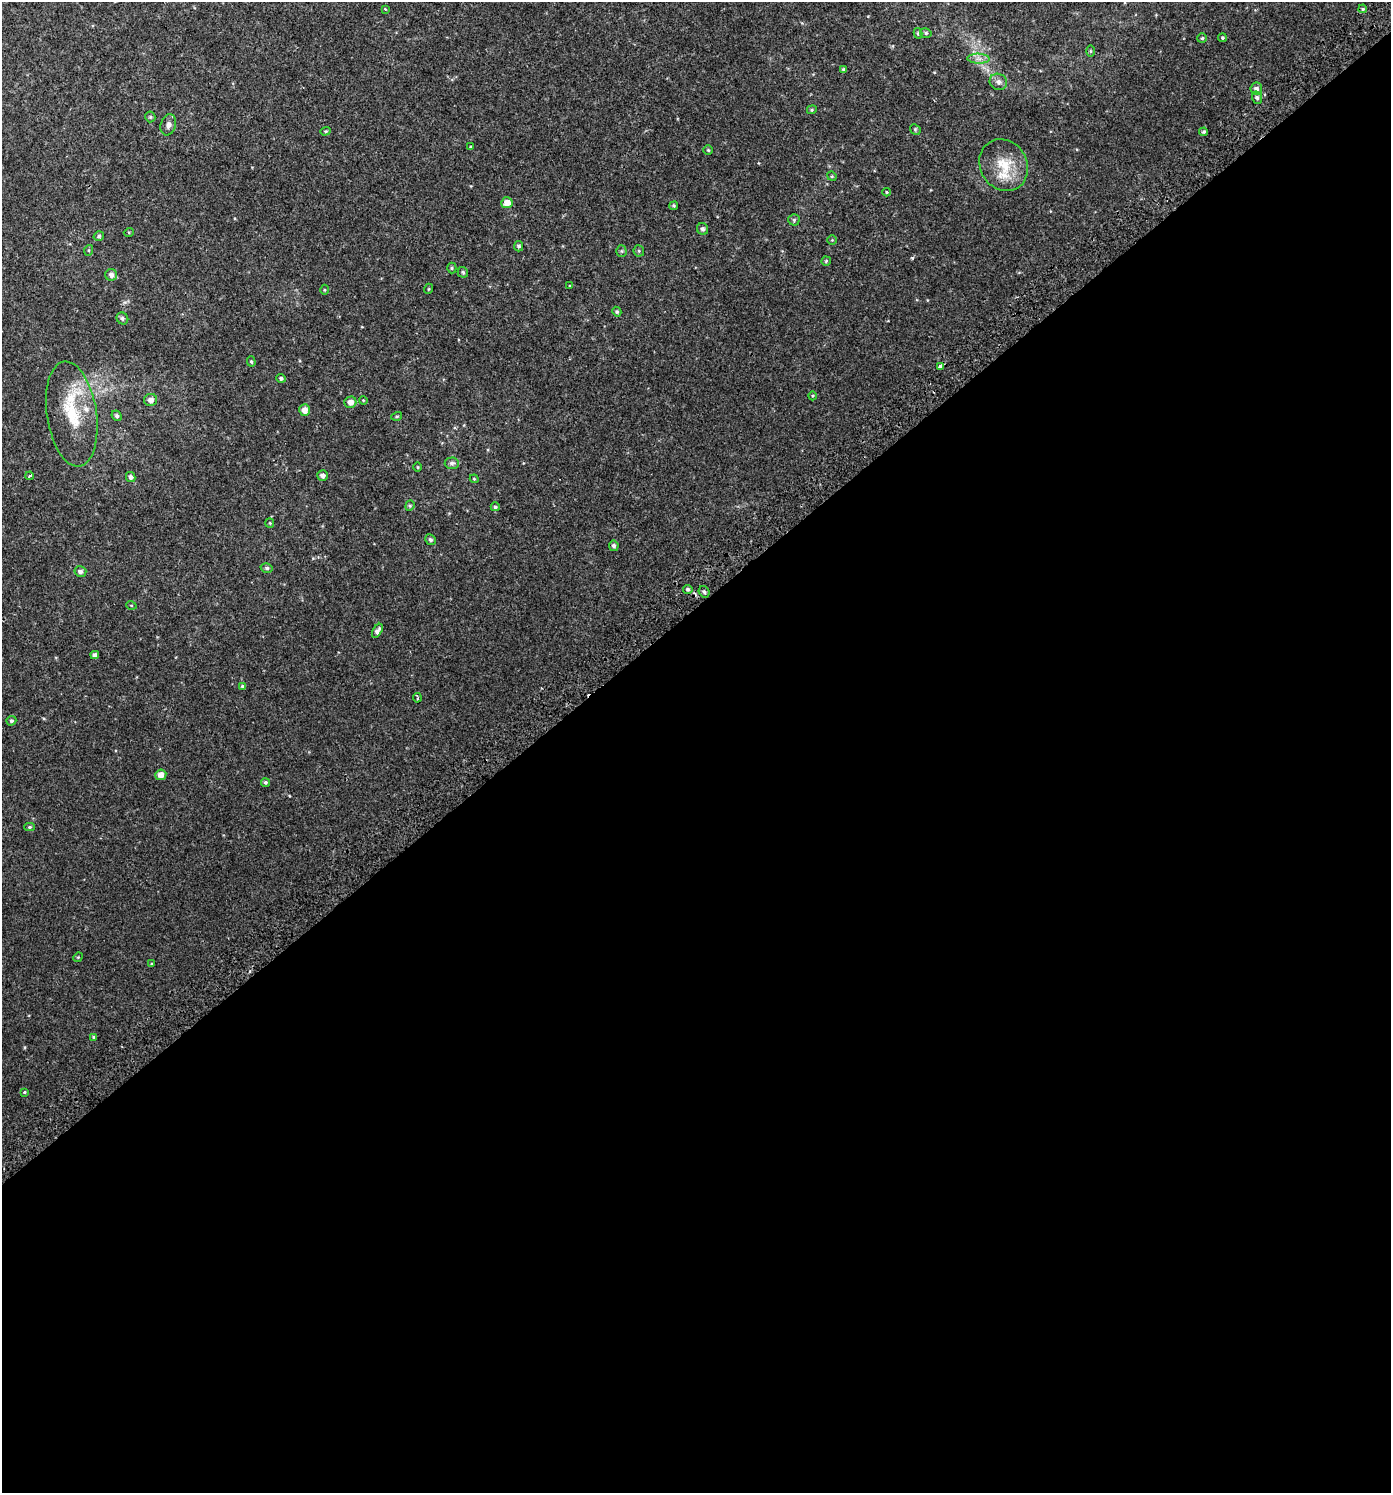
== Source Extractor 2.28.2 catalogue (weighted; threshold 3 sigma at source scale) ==
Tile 15 of 4 x 4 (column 3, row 4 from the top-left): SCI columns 3039-4427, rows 60-1550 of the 6014 x 6073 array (HDU 1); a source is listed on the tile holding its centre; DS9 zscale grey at full resolution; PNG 1393 x 1495 px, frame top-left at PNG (2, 2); each listed source drawn as its Kron ellipse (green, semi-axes under 4 px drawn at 4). Shown black and unused: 59% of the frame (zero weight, under 2 of 3 exposures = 3% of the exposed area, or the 3 px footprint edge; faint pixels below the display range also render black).
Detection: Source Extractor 2.28.2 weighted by HDU 2 'WHT'; one run over the whole footprint, this tile lists its part. Background 0.00247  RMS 0.0043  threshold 0.0193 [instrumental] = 3 sigma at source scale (4.5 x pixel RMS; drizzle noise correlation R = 1.50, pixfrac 1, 0.0396/0.0396 arcsec/px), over >= 5 px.
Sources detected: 84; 2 inside a brighter listed object's ellipse — not listed separately; the other 82 listed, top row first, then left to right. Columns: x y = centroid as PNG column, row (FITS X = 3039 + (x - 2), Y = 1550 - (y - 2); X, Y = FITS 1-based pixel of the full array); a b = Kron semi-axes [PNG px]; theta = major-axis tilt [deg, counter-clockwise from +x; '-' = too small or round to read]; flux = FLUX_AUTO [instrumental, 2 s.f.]
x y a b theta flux
385 9 4 3 - 0.29
1363 9 4 3 - 0.62
918 33 5 4 - 0.66
926 33 6 4 -15 0.72
1202 38 5 4 - 0.69
1222 38 4 4 - 0.53
1091 51 6 4 89 0.54
978 59 11 5 -2 1.8
844 69 4 3 - 0.87
998 82 9 8 - 1.8
1256 89 6 6 - 1.5
1257 98 6 5 - 0.89
812 110 5 4 - 0.47
150 117 5 5 - 0.55
168 125 11 7 73 1.8
915 129 6 4 -47 0.49
325 131 5 4 - 0.5
1204 132 4 4 - 0.6
470 147 3 3 - 1.2
708 150 5 4 - 0.5
1004 165 27 23 -57 12
832 176 5 4 - 0.45
887 192 4 3 - 0.37
507 203 5 5 - 3.5
674 206 4 4 - 0.5
794 220 5 5 - 0.78
703 229 6 5 - 0.88
129 232 5 3 - 0.35
99 236 5 4 - 0.71
832 240 4 4 - 0.39
519 246 5 4 - 0.83
89 250 5 3 - 0.45
621 251 5 5 - 0.56
639 251 5 5 - 0.6
826 261 4 4 - 0.49
452 268 5 4 - 0.54
463 272 5 5 - 0.73
111 275 6 6 - 1.6
569 286 3 3 - 0.88
428 289 5 3 - 0.33
324 290 5 3 - 0.37
617 312 5 4 - 0.6
122 318 6 5 - 0.9
251 361 5 4 - 0.53
941 367 4 3 - 16
281 378 5 4 - 0.81
813 396 4 3 - 0.35
151 400 6 6 - 2
363 400 4 3 - 0.34
350 402 6 5 - 2.4
305 410 6 5 - 2.7
72 414 53 25 -82 21
117 416 5 4 - 0.83
397 416 5 3 - 0.45
452 463 7 6 - 1.1
418 467 5 3 - 0.37
322 475 5 5 - 1.5
30 476 4 3 - 0.59
131 477 5 4 - 1.1
474 479 4 4 - 0.4
410 506 5 4 - 0.56
495 507 4 4 - 0.64
270 523 5 4 - 0.43
430 540 6 5 - 0.91
614 546 5 5 - 1.1
267 568 6 4 -15 0.72
80 571 6 5 - 1.3
688 589 5 4 - 0.78
704 592 6 5 - 0.91
131 605 5 3 - 0.33
377 631 8 4 59 1.7
95 655 4 4 - 1.5
242 686 4 4 - 0.48
417 698 5 3 - 0.83
11 721 5 4 - 0.75
161 775 5 5 - 2.7
265 782 4 4 - 0.68
30 827 5 4 - 0.6
78 957 5 4 - 0.38
151 964 3 3 - 0.45
94 1037 4 3 - 0.58
24 1092 4 3 - 0.4
Unlisted compact peaks at least as high as the median listed source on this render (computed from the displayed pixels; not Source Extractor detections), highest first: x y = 912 258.